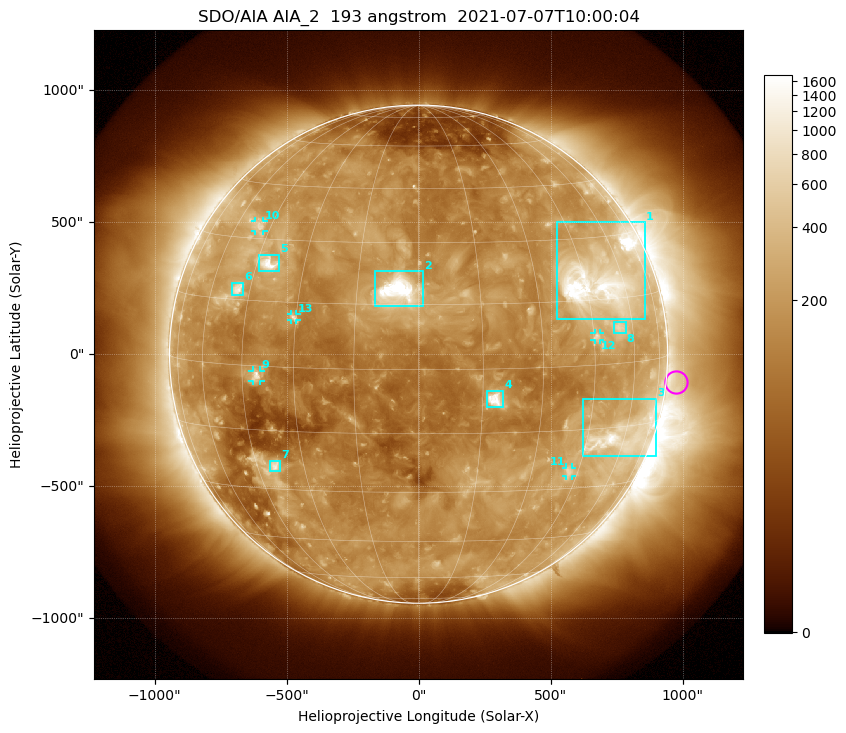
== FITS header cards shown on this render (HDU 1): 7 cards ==
TELESCOP= 'SDO/AIA '           / For AIA: SDO/AIA
INSTRUME= 'AIA_2   '           / For AIA: AIA_ATA1, AIA_ATA2, AIA_ATA3 or AIA_AT
WAVELNTH=                  193 / [angstrom] Wavelength
WAVEUNIT= 'angstrom'           / Wavelength unit: angstrom
DATE-OBS= '2021-07-07T10:00:04.847' / [ISO] Date when observation started; ISO 8
CTYPE1  = 'HPLN-TAN'           / CTYPE1: HPLN
CTYPE2  = 'HPLT-TAN'           / CTYPE2: HPLT

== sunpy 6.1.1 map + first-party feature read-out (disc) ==
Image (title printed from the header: SDO/AIA AIA_2  193 angstrom  2021-07-07T10:00:04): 1024 x 1024 px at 2.4 arcsec/px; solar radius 944 arcsec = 393 px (full disc in frame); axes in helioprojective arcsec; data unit not stated in the header (colour bar unlabelled)
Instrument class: DISC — disc imager (sunpy class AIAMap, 193 A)
Bright regions (active regions / flare kernels): reference = the median radial profile (limb darkening/brightening removed); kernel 9 px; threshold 5 sigma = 317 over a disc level ~158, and >= 1.15x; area >= 12 px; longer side >= 9 px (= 22 arcsec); searched inside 0.97 R_sun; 13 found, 13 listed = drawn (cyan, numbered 1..; 5 of them under ~33 arcsec drawn as corner ticks so the feature stays visible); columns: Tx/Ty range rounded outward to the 5 arcsec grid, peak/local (2 s.f.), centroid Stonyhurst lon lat
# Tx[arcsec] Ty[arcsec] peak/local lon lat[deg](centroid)
1 525..860 135..500 15 +51 +20
2 -165..20 180..315 27 -5 +18
3 620..900 -390..-165 9.5 +59 -17
4 260..325 -205..-140 13 +18 -7
5 -605..-525 315..380 9.2 -41 +24
6 -705..-665 220..270 5.9 -49 +17
7 -565..-525 -445..-400 5.9 -39 -24
8 740..785 80..125 4 +55 +8
9 -630..-600 -100..-60 5.6 -41 -2
10 -620..-585 465..505 4 -50 +33
11 560..580 -460..-430 3.5 +42 -25
12 665..690 55..80 3.9 +46 +7
13 -485..-460 130..150 4.8 -31 +12
Off-limb structures (1.02-1.3 R_sun): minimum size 162 px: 3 found; the strongest spans PA ~220..315 deg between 1.02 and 1.3 R_sun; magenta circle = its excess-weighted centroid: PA ~265 deg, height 1.04 R_sun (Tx ~975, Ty ~-105 arcsec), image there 1.6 x the reference